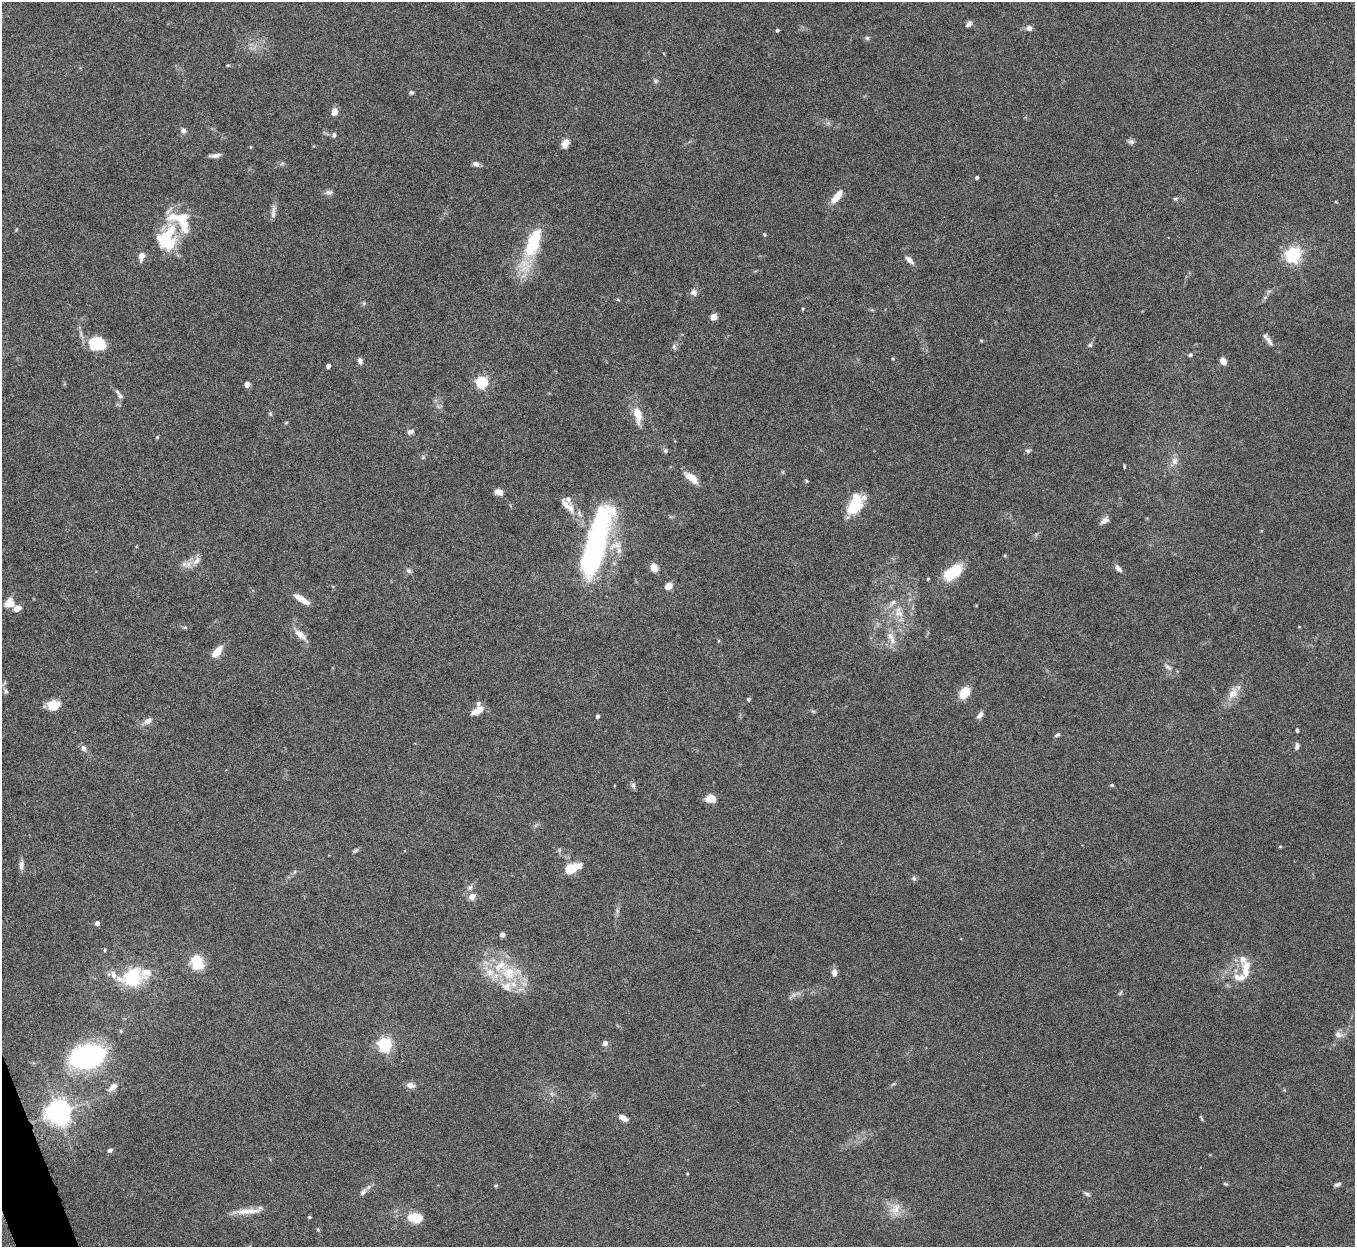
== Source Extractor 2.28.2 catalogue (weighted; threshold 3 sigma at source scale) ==
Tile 7 of 4 x 4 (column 3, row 2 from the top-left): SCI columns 2710-4062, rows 2638-3882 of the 5420 x 5404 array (HDU 1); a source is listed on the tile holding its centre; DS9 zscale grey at full resolution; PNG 1357 x 1249 px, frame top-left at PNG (2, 2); no overlay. Shown black and unused: <1% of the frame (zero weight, under 8 of 16 exposures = <1% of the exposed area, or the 3 px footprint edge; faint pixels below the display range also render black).
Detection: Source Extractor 2.28.2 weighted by HDU 2 'WHT'; one run over the whole footprint, this tile lists its part. Background 0.167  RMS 0.005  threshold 0.0204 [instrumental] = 3 sigma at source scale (4.09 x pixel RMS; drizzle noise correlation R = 1.36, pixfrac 0.8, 0.05/0.05 arcsec/px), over >= 5 px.
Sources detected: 157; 3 inside a brighter object's white glare — not listed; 18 inside a brighter listed object's ellipse — not listed separately; the other 136 listed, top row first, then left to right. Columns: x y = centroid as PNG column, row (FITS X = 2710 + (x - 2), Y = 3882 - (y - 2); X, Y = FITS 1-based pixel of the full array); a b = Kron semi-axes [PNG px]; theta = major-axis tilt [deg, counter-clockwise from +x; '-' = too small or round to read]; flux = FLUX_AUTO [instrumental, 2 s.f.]
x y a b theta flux
969 24 8 6 45 1.5
1029 28 7 6 - 2
777 30 4 3 - 0.91
867 38 6 5 - 0.87
228 65 5 3 - 0.45
655 81 7 5 0 0.94
411 92 6 5 - 0.9
334 112 7 5 83 4
183 130 8 6 -56 1.5
334 135 6 5 - 1.1
1131 142 8 7 - 1.3
565 143 10 7 65 3.7
251 147 5 3 - 0.33
215 155 11 4 6 1.9
476 164 7 5 -23 1.9
977 178 3 3 - 1.1
329 192 10 6 6 1.6
837 197 15 6 52 7.7
1175 198 7 3 8 0.73
273 212 19 5 83 2.2
764 234 5 4 - 0.54
166 236 38 18 45 20
533 243 47 18 69 25
1293 254 6 6 - 130
909 260 12 5 -44 2.2
694 292 10 8 -53 2
1265 297 7 4 20 0.67
618 300 5 3 - 0.49
364 303 6 4 47 0.67
803 309 4 3 - 0.55
713 317 6 6 - 3.2
981 341 6 4 -3 0.45
1269 341 15 6 -56 2.3
97 343 16 13 -19 16
1090 345 6 5 - 0.83
674 347 7 5 -69 1.1
1190 355 5 5 - 0.9
893 359 4 4 - 0.48
360 361 8 6 -77 1.6
1223 361 7 6 - 3.2
328 366 4 4 - 1.8
482 382 5 5 - 56
247 384 4 4 - 4.7
120 396 9 6 -47 1.4
270 414 6 5 - 0.69
638 415 22 9 -79 7.2
286 422 5 3 - 0.44
410 432 8 5 23 1.7
157 437 5 4 - 0.61
665 451 6 6 - 0.99
1028 451 7 5 1 0.92
1174 461 10 8 87 2.7
1124 467 5 3 - 0.5
783 472 6 3 -72 0.48
691 478 16 7 -37 6
806 481 5 4 - 0.53
499 492 8 6 -21 3.5
854 506 18 13 50 14
570 508 15 9 -73 4
1105 520 11 7 34 2.3
616 545 21 10 14 5.4
595 549 80 19 75 99
1005 555 5 4 - 0.53
188 564 13 9 62 3.3
654 567 8 6 -67 4.8
1118 568 11 5 -45 1.8
409 571 8 6 -45 1.2
953 572 21 11 37 18
928 579 4 3 - 0.48
669 586 7 5 27 4.6
301 599 19 6 -33 5.3
10 603 10 9 - 6.4
899 613 14 11 -20 5.4
185 627 6 4 -1 0.58
300 634 18 7 -40 4.1
891 638 21 8 -64 4.9
217 652 12 6 49 7.6
1168 667 12 6 -38 1.9
6 691 7 6 - 1.1
964 693 11 7 52 11
1233 693 21 12 60 5.7
748 699 4 4 - 0.98
54 705 12 9 3 7.6
477 711 15 7 32 4.7
813 711 7 4 -35 0.65
980 715 10 5 50 1.9
597 716 4 3 - 1.2
148 721 9 6 38 2.7
1297 730 4 3 - 0.99
1057 735 7 4 31 0.89
1297 746 9 5 80 1.3
83 748 8 7 - 1.7
633 785 8 6 -75 1.1
1112 785 5 4 - 0.6
711 799 11 8 3 4.8
1280 846 5 3 - 0.45
355 850 8 4 32 0.83
21 865 13 6 89 2.1
571 868 14 8 17 14
914 878 7 6 - 0.9
470 888 9 6 49 1.5
472 896 11 8 42 2.5
617 910 8 5 -80 1
97 923 4 4 - 2.4
502 935 6 5 - 1.2
104 950 5 3 - 0.5
1243 959 16 10 -62 4.5
197 962 18 15 -70 11
834 972 8 5 -89 2.6
509 973 20 19 - 17
133 977 13 7 7 87
1239 977 26 11 6 7.5
1120 993 8 4 55 0.64
792 996 14 5 39 1.7
121 1031 5 4 - 0.56
1338 1034 11 8 -24 2.3
605 1043 5 5 - 2.2
385 1044 6 6 - 100
87 1056 26 17 12 90
893 1084 7 4 43 0.69
410 1085 10 7 -10 2.5
113 1087 13 8 40 2.7
58 1112 7 7 - 500
623 1118 9 5 -28 3.7
1201 1118 8 3 -61 0.54
110 1150 6 4 35 1.1
1225 1184 6 4 -19 0.56
1337 1185 8 4 21 1.2
496 1186 5 4 - 0.55
363 1192 11 6 54 1.5
1087 1194 10 5 -26 1
895 1209 20 12 69 5.7
248 1211 42 7 7 6.4
309 1217 4 3 - 0.48
415 1218 15 10 -5 10
318 1230 5 3 - 0.5